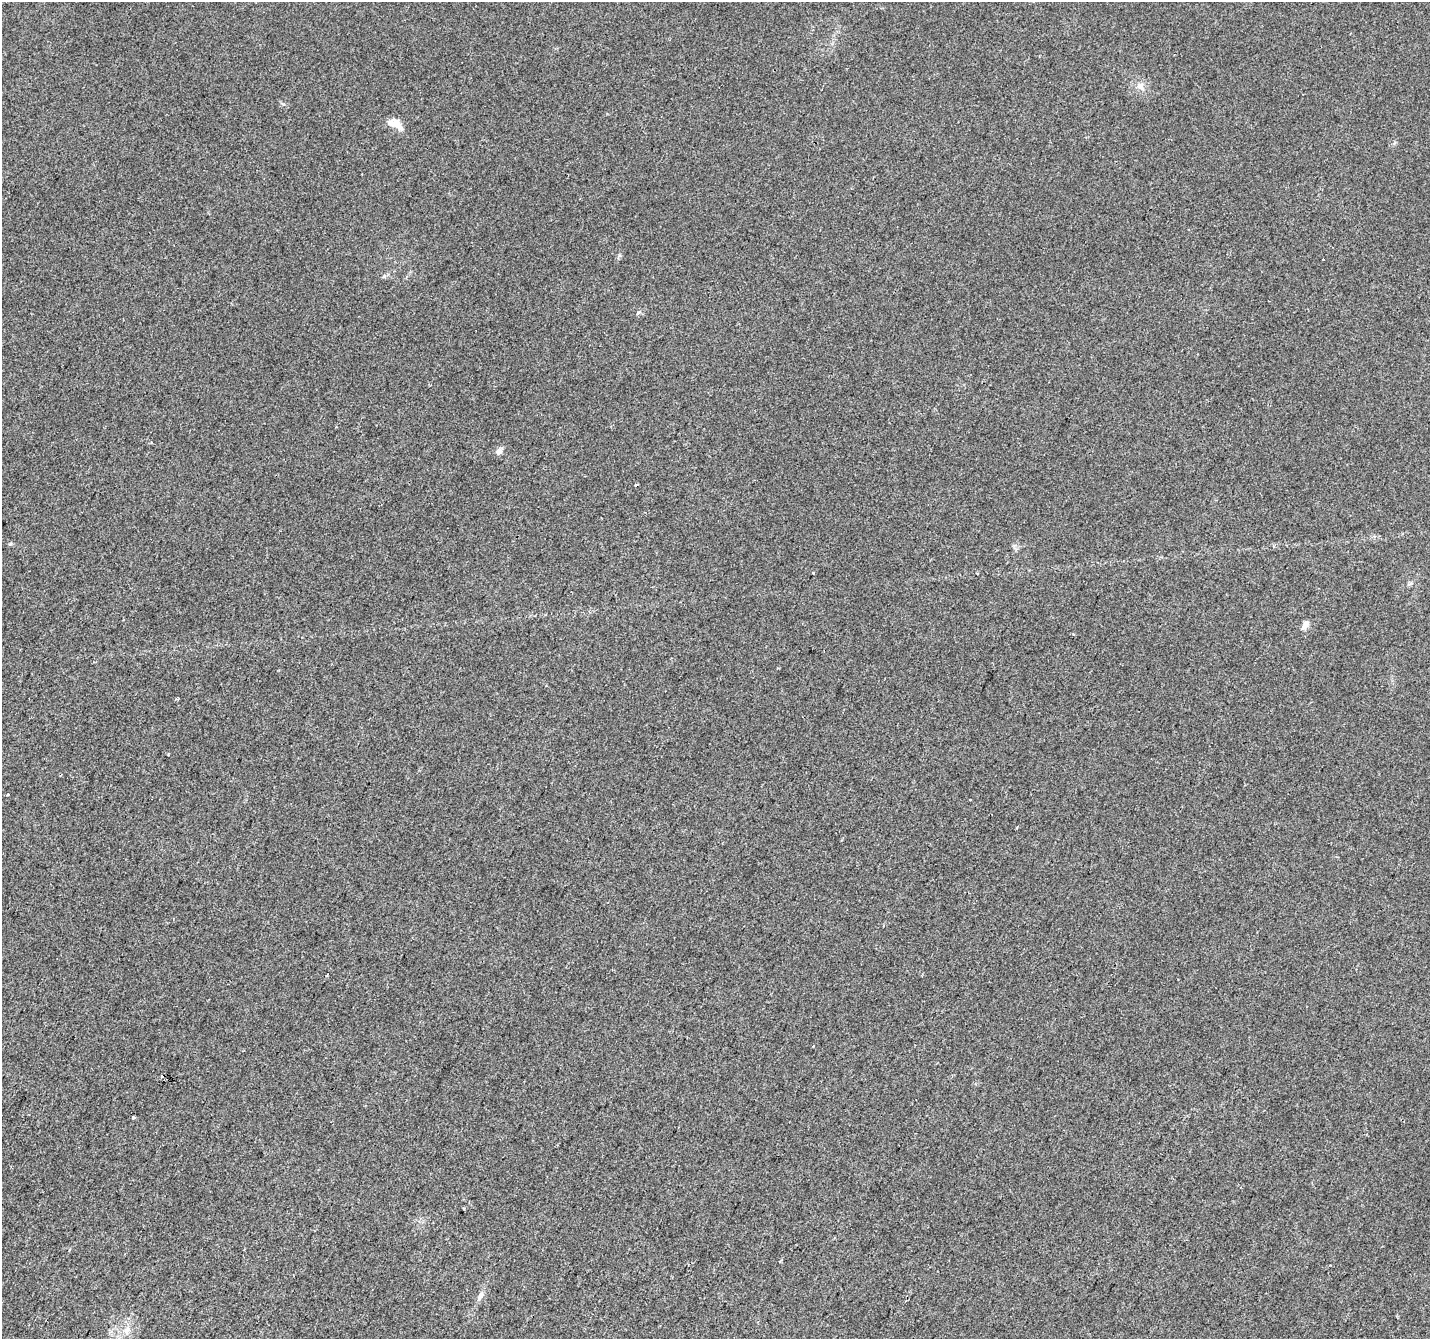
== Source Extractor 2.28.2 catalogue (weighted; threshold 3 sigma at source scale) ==
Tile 7 of 4 x 4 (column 3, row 2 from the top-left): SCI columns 2860-4287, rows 2945-4281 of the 5714 x 5821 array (HDU 1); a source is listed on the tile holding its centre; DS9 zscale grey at full resolution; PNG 1432 x 1341 px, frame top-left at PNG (2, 2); no overlay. Shown black and unused: <1% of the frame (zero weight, under 2 of 3 exposures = <1% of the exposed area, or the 3 px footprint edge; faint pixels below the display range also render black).
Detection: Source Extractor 2.28.2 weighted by HDU 2 'WHT'; one run over the whole footprint, this tile lists its part. Background 0.00932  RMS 0.0047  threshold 0.0211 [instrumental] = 3 sigma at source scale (4.5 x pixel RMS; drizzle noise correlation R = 1.50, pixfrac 1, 0.0396/0.0396 arcsec/px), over >= 5 px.
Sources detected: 16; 3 cosmic-ray / hot-pixel residue — not listed; the other 13 listed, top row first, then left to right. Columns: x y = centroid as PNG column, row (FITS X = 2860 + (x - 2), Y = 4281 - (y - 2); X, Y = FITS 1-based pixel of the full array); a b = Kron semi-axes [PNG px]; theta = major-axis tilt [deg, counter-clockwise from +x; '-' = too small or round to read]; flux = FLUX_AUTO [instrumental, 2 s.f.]
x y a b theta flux
1140 86 11 9 -36 2.8
396 124 21 10 -27 4.8
1323 259 2 2 - 0.34
499 451 8 7 - 2
10 544 6 4 20 0.55
813 573 3 3 - 0.87
1305 625 11 7 53 2.4
7 795 3 3 - 0.99
327 975 4 2 - 0.39
813 1046 3 2 - 0.48
133 1117 3 3 - 1.6
480 1296 14 6 59 2.3
127 1330 12 7 47 3
Unlisted compact peaks at least as high as the median listed source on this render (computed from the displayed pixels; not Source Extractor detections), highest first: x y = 638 312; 619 255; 384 276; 168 754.